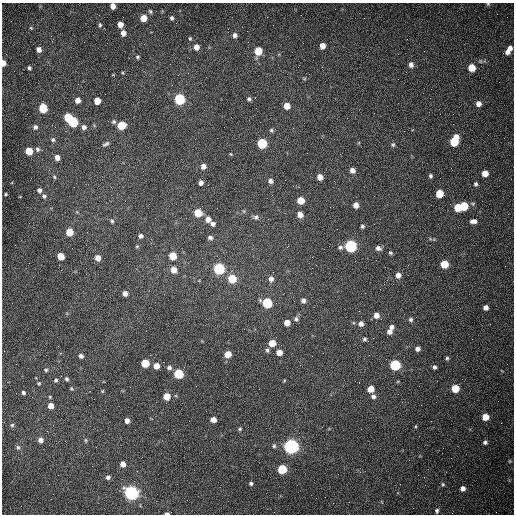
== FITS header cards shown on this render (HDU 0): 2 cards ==
NAXIS1  =                  512 /fastest changing axis
NAXIS2  =                  512 /next to fastest changing axis

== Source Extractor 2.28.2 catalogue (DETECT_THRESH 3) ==
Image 512 x 512 px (HDU 0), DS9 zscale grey, 1 PNG px = 1 image px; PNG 516 x 516 px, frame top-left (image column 1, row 512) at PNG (2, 3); no overlay
Background 1520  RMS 23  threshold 68.5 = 3 sigma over >= 5 px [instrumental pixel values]
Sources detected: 159; all 159 listed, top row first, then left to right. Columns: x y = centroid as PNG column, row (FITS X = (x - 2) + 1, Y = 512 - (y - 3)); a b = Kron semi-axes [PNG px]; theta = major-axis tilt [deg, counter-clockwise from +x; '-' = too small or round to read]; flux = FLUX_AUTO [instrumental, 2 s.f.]
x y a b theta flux
488 4 5 4 - 1700
113 6 5 4 - 11000
150 11 6 5 - 2700
143 18 5 5 - 22000
172 18 5 4 - 3100
120 24 5 5 - 14000
100 25 7 5 -81 3100
31 28 5 4 - 1700
123 33 6 5 - 9700
235 35 5 5 - 5800
51 36 3 2 - 1500
190 38 5 4 - 2000
322 46 5 5 - 12000
196 47 6 5 - 12000
510 48 5 5 - 7300
39 49 5 5 - 9000
258 51 6 5 - 40000
507 52 5 5 - 6200
137 57 5 5 - 2400
3 63 5 4 - 11000
411 65 6 6 - 6900
29 68 4 3 - 3100
471 68 5 5 - 33000
123 73 4 3 - 1400
304 79 6 4 0 1800
179 99 6 6 - 150000
249 99 5 4 - 3000
78 100 5 4 - 10000
97 101 5 5 - 22000
478 104 6 6 - 8900
287 106 5 5 - 20000
43 108 6 5 - 66000
68 117 5 5 - 44000
73 122 6 5 - 110000
114 122 5 5 - 3000
121 125 6 5 - 51000
35 127 6 5 - 4500
84 127 5 5 - 6000
293 128 2 2 - 970
271 130 6 5 - 2800
404 131 2 2 - 620
53 140 6 5 - 3200
454 141 9 5 67 69000
262 143 6 6 - 110000
106 144 9 4 27 3900
393 145 6 5 - 2900
37 149 6 6 - 3700
29 151 5 5 - 32000
230 154 5 4 - 1500
57 158 5 5 - 9500
203 166 5 5 - 8500
352 170 5 5 - 9000
485 173 5 5 - 16000
430 176 4 3 - 3000
54 177 5 4 - 2000
320 177 5 5 - 11000
270 181 6 6 - 5300
201 183 5 4 - 5500
476 184 5 4 - 3100
299 187 3 3 - 1300
39 190 5 4 - 5300
6 194 3 3 - 1700
439 194 6 5 - 38000
44 196 6 6 - 3600
301 200 5 5 - 26000
356 205 5 4 - 11000
464 206 6 5 - 50000
458 207 6 5 - 41000
198 213 6 5 - 43000
300 215 5 5 - 12000
256 217 7 7 - 4800
208 219 6 5 - 10000
112 221 6 4 -70 2700
473 221 7 4 -2 8000
213 224 5 5 - 5000
362 226 5 4 - 3100
69 232 5 5 - 36000
140 236 5 5 - 4400
210 238 6 5 - 4300
434 239 6 4 18 1800
137 246 5 4 - 1700
351 246 6 6 - 280000
340 247 7 6 - 3800
378 248 7 5 -26 6400
390 253 5 5 - 2400
61 256 5 5 - 31000
173 256 5 5 - 41000
98 258 5 5 - 12000
444 264 5 5 - 43000
312 268 2 2 - 830
219 269 6 6 - 200000
174 270 5 5 - 16000
398 275 6 6 - 9100
232 279 6 5 - 52000
271 279 7 6 - 7800
125 293 5 4 - 7900
303 300 6 5 - 5500
267 303 6 6 - 110000
486 307 5 4 - 8100
376 315 5 5 - 11000
296 319 7 6 - 4300
381 319 2 2 - 890
411 319 5 5 - 3400
287 323 5 5 - 15000
361 324 5 5 - 8000
391 327 5 5 - 4900
389 331 6 5 - 7500
365 339 5 4 - 2900
272 343 5 5 - 26000
417 349 4 4 - 7000
267 350 6 5 - 3500
279 352 5 5 - 16000
228 354 5 5 - 21000
81 356 4 4 - 6000
447 358 4 4 - 2300
145 363 5 5 - 50000
395 365 6 6 - 170000
156 366 5 5 - 16000
169 367 6 5 - 4600
434 367 4 4 - 3800
46 370 5 4 - 2400
178 374 5 5 - 98000
67 379 5 4 - 2800
56 380 5 4 - 2400
284 381 5 3 - 1400
39 383 5 5 - 2000
71 389 5 3 - 1700
371 389 5 5 - 20000
455 389 5 5 - 49000
102 391 4 4 - 1400
23 393 4 4 - 3400
167 396 5 5 - 28000
373 396 6 6 - 5000
50 397 4 3 - 1400
50 406 5 5 - 13000
485 417 5 5 - 26000
213 420 5 4 - 13000
127 421 4 4 - 8300
189 421 2 2 - 600
12 425 5 5 - 2500
416 426 5 3 - 1500
240 429 4 4 - 2100
41 440 5 5 - 8500
86 440 7 3 -81 2100
485 442 5 4 - 3700
274 446 5 4 - 2700
291 446 6 6 - 710000
18 447 7 5 -87 3500
510 461 4 4 - 1500
123 464 5 4 - 13000
282 469 5 5 - 91000
108 477 6 6 - 4900
251 483 4 4 - 3100
443 484 5 5 - 2200
463 488 5 5 - 8400
131 493 6 6 - 590000
316 498 2 2 - 3600
437 511 6 4 86 3300
167 513 4 2 - 3800
At the frame edge (FLAGS 8, measured only in part): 4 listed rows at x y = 488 4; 113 6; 3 63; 167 513